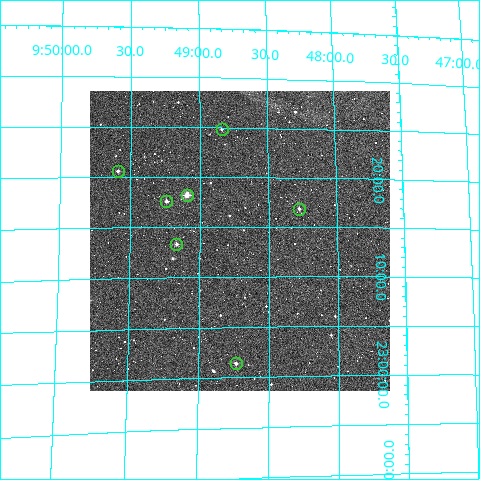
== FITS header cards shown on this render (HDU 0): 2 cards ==
NAXIS1  =                  300
NAXIS2  =                  300

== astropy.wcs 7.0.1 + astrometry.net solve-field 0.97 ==
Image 300 x 300 px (HDU 0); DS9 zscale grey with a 90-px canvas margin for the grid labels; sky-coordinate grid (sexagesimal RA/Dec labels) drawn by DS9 from the SOLVED WCS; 7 Tycho-2 reference stars matched to detected sources circled (green)
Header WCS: RA---TAN/DEC--TAN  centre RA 09:48:42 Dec +23:14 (147.18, +23.23 deg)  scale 6 arcsec/px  FOV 30.0' x 30.0'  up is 0 deg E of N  parity normal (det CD < 0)
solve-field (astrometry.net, Tycho-2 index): VERIFIED the header's WCS against the Tycho-2 star catalogue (verified at 2 index scales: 6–7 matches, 0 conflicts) and refined it, rather than solving blind
Solved WCS: RA---TAN-SIP/DEC--TAN-SIP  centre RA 09:48:43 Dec +23:14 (147.18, +23.23 deg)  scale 5.99 arcsec/px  FOV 29.9' x 30.1'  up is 0 deg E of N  parity normal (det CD < 0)
The solver's refit moves the header's centre by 4.9 arcsec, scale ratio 0.9983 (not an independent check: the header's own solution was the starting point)
Tycho-2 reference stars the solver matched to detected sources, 7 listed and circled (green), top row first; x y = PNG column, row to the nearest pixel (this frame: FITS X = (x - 90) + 1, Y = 300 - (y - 91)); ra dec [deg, ICRS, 3 dp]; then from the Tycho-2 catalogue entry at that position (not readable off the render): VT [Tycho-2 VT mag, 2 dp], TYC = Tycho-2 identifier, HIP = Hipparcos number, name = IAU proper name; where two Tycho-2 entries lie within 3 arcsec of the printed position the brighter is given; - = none
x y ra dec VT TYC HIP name
222 129 147.209 +23.414 11.77 1960-64-1 - -
118 171 147.398 +23.343 11.36 1960-156-1 - -
187 195 147.274 +23.303 9.76 1960-218-1 - -
166 201 147.310 +23.293 10.70 1960-231-1 - -
299 209 147.069 +23.281 11.15 1960-248-1 - -
176 244 147.292 +23.222 11.08 1960-356-1 - -
236 363 147.184 +23.023 11.21 1960-445-1 - -